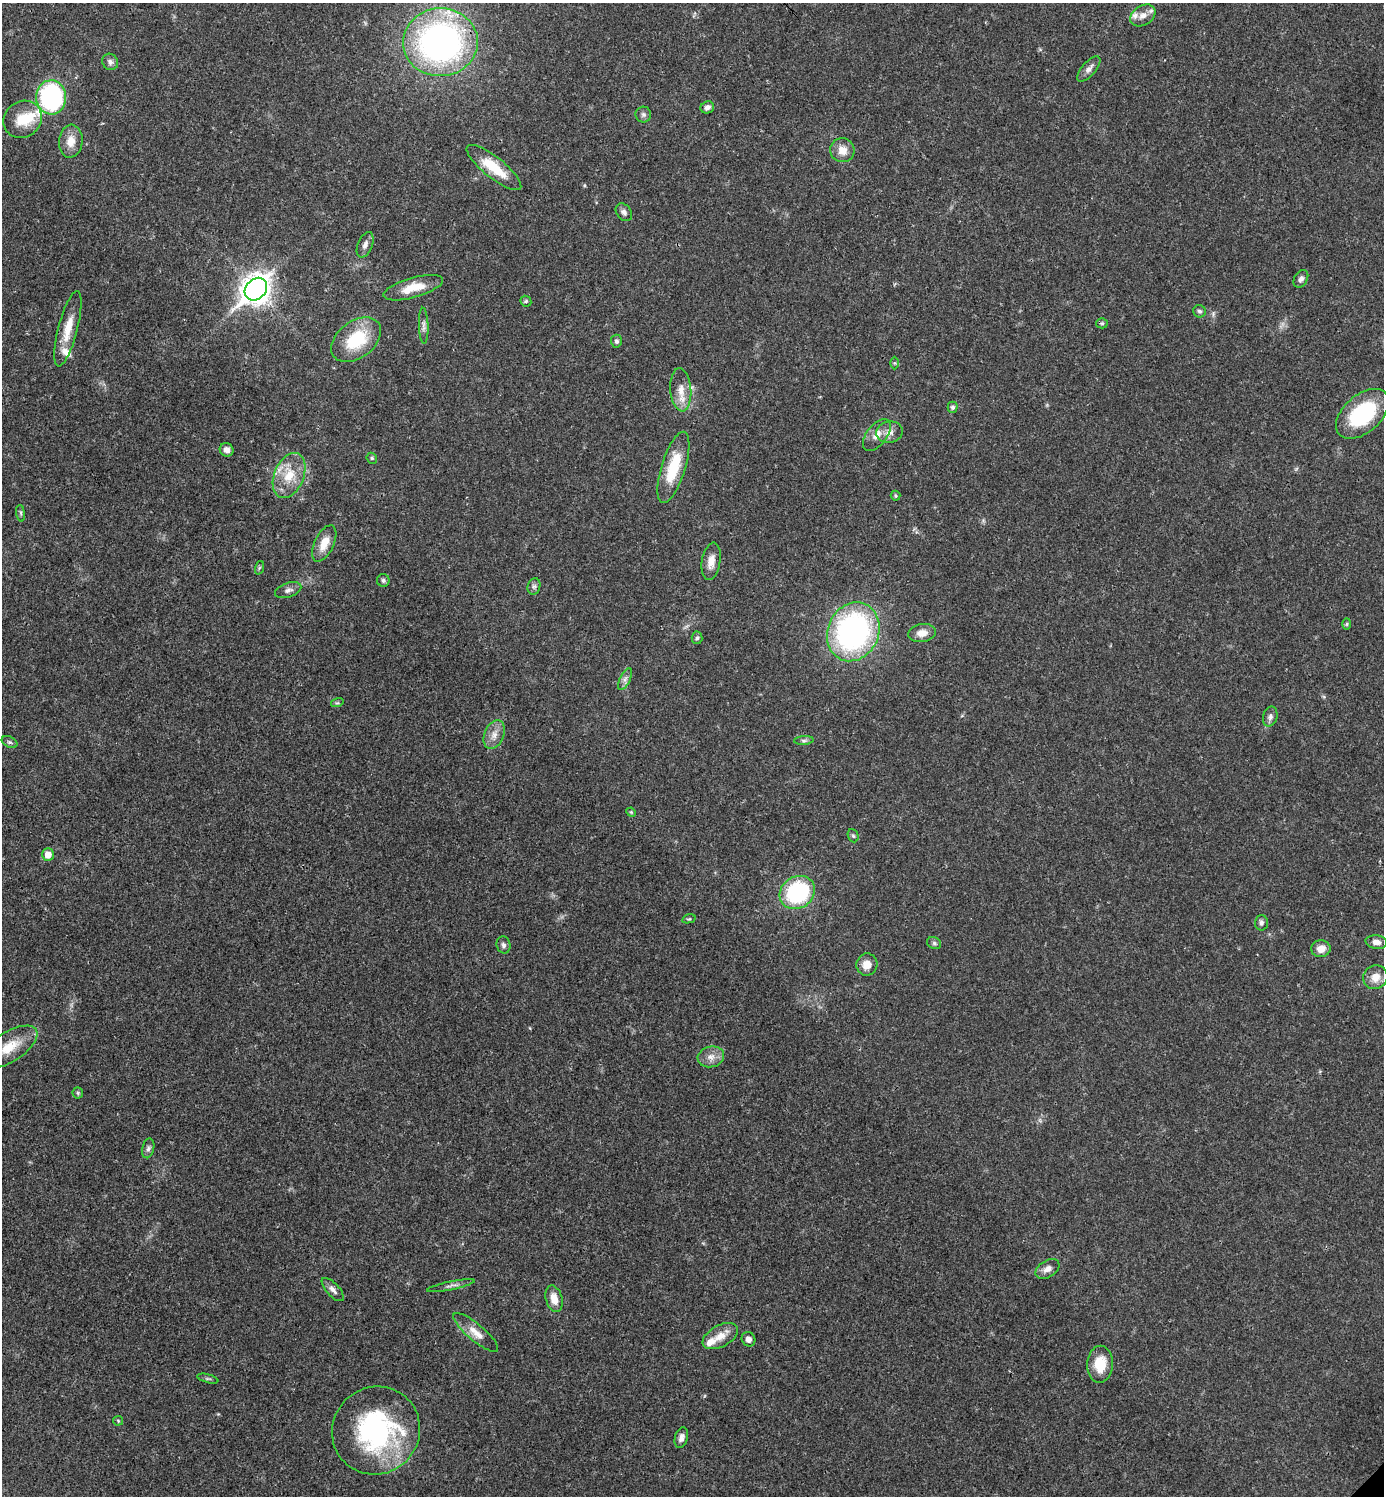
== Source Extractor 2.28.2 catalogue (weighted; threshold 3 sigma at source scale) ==
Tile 11 of 4 x 4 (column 3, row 3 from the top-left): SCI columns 3061-4442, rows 1495-2988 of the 5980 x 5981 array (HDU 1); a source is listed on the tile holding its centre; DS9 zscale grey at full resolution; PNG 1386 x 1498 px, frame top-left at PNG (2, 3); each listed source drawn as its Kron ellipse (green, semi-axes under 4 px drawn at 4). Shown black and unused: <1% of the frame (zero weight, under 3 of 4 exposures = <1% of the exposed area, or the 3 px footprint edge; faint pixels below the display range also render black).
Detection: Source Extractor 2.28.2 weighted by HDU 2 'WHT'; one run over the whole footprint, this tile lists its part. Background 0.0194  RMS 0.0023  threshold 0.0102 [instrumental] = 3 sigma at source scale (4.5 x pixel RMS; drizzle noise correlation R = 1.50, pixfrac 1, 0.05/0.05 arcsec/px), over >= 5 px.
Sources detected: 84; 5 inside a brighter listed object's ellipse — not listed separately; the other 79 listed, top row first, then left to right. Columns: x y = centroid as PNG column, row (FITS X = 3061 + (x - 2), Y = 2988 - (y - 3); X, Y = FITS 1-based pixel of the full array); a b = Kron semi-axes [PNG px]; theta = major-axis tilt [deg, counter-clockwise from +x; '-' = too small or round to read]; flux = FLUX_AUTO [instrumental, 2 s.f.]
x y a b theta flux
1143 15 14 9 32 1.8
440 42 37 34 3 85
110 62 8 7 - 0.96
1089 69 15 7 49 1.2
51 97 17 15 -84 37
707 107 7 6 - 0.88
643 114 8 8 - 0.68
23 119 20 18 37 5.4
71 141 16 12 85 2.9
842 150 12 12 - 2.6
494 168 34 10 -39 6.9
624 212 10 7 -53 0.94
365 245 13 7 68 1.1
1301 279 9 6 59 0.82
413 288 31 10 16 4.9
256 289 12 10 46 260
526 301 6 5 - 0.36
1199 311 6 6 - 0.54
1102 323 5 5 - 0.34
424 326 18 5 -88 0.95
68 329 39 9 75 4.6
356 340 28 18 37 12
616 341 6 5 - 0.56
895 363 6 4 -89 0.28
681 390 21 10 -85 3.1
953 407 5 5 - 0.56
1362 414 31 18 42 18
889 432 13 11 14 1.8
877 435 19 10 52 2.4
227 450 7 6 - 1.2
372 458 6 5 - 0.31
673 467 37 12 73 9.2
289 475 24 14 67 5.9
896 496 5 5 - 0.34
21 513 8 4 -82 0.42
324 543 19 9 64 3.1
711 561 19 9 80 2.4
259 568 7 4 71 0.33
383 580 6 6 - 0.52
534 586 8 6 75 0.62
288 590 13 7 18 1
1347 624 6 4 88 0.27
853 632 30 25 65 57
922 633 14 9 8 2.1
697 638 6 5 - 0.43
625 679 12 5 64 0.88
337 703 6 4 16 0.31
1270 717 10 7 75 0.86
494 735 15 9 68 2.1
804 740 10 4 4 0.54
10 742 8 5 -26 0.51
631 812 5 4 - 0.23
853 836 7 5 -67 0.39
48 854 6 6 - 2.4
797 892 18 15 35 24
689 919 7 4 14 0.3
1261 923 7 6 - 0.67
1376 942 11 7 -7 1.4
934 943 7 6 - 0.54
503 945 8 7 - 0.69
1321 949 9 8 - 2.2
867 964 11 10 - 2.4
1375 977 12 11 - 2.7
9 1047 32 14 32 6.2
711 1057 13 10 13 1.9
78 1093 5 5 - 0.35
148 1148 10 6 78 0.71
1047 1269 13 8 32 1.5
451 1286 24 3 12 0.89
333 1290 14 6 -47 1.1
554 1299 13 8 -75 2.6
476 1332 28 8 -40 2.8
720 1336 19 10 28 2.9
748 1339 7 6 - 1.1
1100 1364 18 13 88 5.4
208 1379 10 3 -15 0.4
118 1421 5 5 - 0.26
376 1430 45 43 44 38
681 1438 10 6 74 1
Isophote crosses this tile's border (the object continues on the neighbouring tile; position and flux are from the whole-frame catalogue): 1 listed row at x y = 9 1047